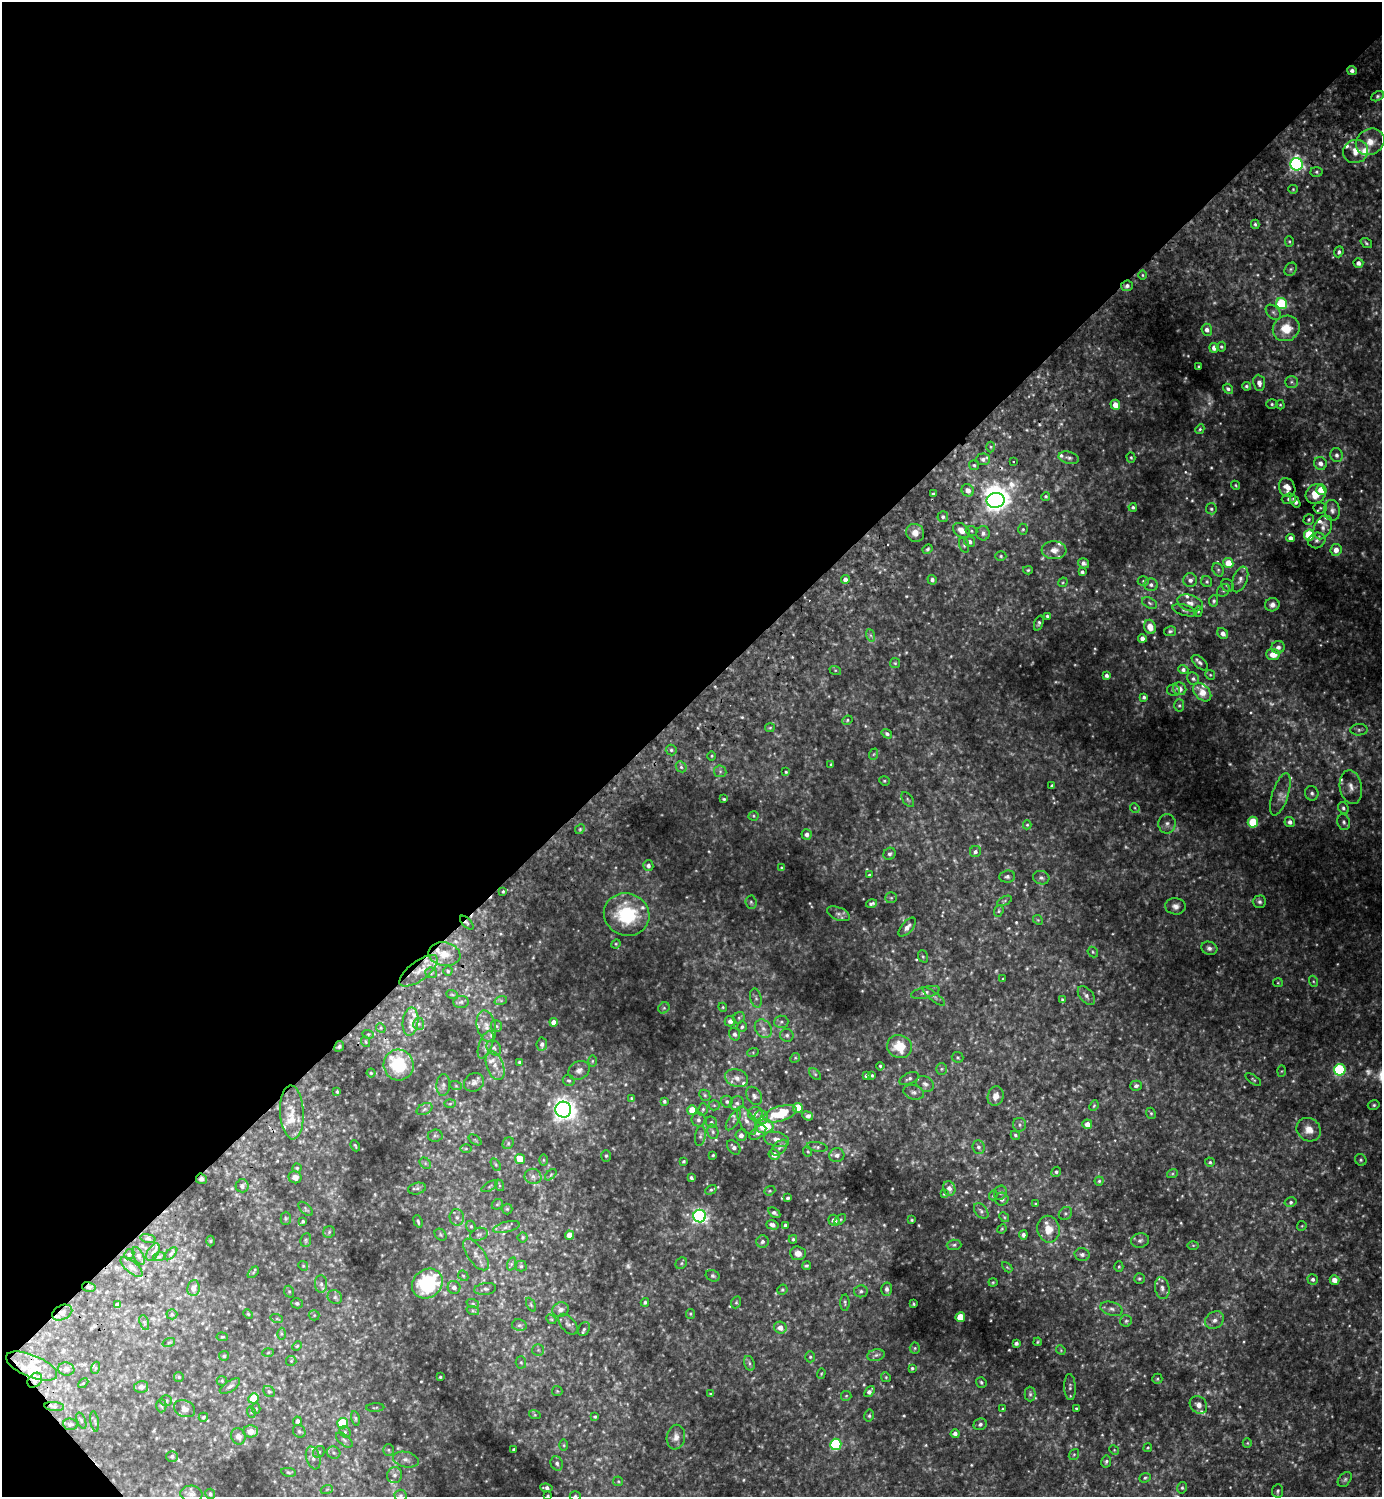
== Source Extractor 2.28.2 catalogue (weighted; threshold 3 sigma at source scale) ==
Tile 5 of 4 x 4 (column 1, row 2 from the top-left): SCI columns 202-1581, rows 3037-4531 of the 6065 x 6072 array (HDU 1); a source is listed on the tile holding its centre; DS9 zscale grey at full resolution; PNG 1384 x 1499 px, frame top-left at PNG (2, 2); each listed source drawn as its Kron ellipse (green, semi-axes under 4 px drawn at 4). Shown black and unused: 47% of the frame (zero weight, under 2 of 3 exposures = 3% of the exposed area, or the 3 px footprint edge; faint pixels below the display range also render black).
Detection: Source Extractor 2.28.2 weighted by HDU 2 'WHT'; one run over the whole footprint, this tile lists its part. Background 0.15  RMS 0.018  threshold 0.0827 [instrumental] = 3 sigma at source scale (4.5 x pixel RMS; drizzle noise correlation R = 1.50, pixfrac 1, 0.05/0.05 arcsec/px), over >= 5 px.
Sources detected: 689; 52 too faint to see at this stretch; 1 inside a brighter object's white glare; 2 cosmic-ray / hot-pixel residue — neither listed nor drawn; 32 inside a brighter listed object's ellipse — not listed separately; of the other 602, all 500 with FLUX_AUTO >= 1.96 (the completeness limit of this list) listed and drawn (102 fainter detections not listed), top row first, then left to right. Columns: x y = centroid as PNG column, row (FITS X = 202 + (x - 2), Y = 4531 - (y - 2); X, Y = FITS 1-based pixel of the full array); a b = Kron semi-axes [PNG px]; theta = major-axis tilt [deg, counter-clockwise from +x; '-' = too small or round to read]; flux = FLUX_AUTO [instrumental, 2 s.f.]
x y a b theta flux
1352 70 5 4 - 6.6
1377 96 7 4 28 3.8
1370 142 15 12 32 25
1356 151 12 11 - 22
1296 164 6 6 - 500
1316 172 6 5 - 3.6
1293 189 4 4 - 2.3
1255 224 4 3 - 3.5
1289 241 5 4 - 2.4
1366 243 6 4 -37 3
1339 252 5 4 - 4.3
1358 263 5 4 - 8.4
1291 269 7 5 53 3.7
1143 275 5 3 - 2.2
1127 286 6 5 - 6.5
1282 304 6 5 - 140
1273 312 9 6 -45 5
1286 328 14 12 30 41
1207 330 6 5 - 7.6
1221 347 5 5 - 3.2
1214 348 5 4 - 10
1198 366 3 3 - 2.1
1291 382 6 6 - 4.5
1259 383 8 6 -83 11
1246 386 4 4 - 3.7
1228 389 5 4 - 4.9
1272 404 5 5 - 3.4
1115 405 5 5 - 21
1280 405 4 4 - 2
1200 429 5 4 - 2.6
991 447 5 3 - 2.4
1337 455 7 6 - 7
1069 458 10 6 -13 6.8
1131 458 5 4 - 2.6
983 459 7 6 - 6.5
1013 462 3 3 - 4.2
1320 463 6 6 - 11
974 465 5 5 - 3.2
1236 485 5 4 - 2.4
1287 488 10 8 -65 16
968 490 6 6 - 13
1321 490 5 5 - 31
933 494 3 3 - 2.6
1316 494 10 9 - 30
1046 496 4 4 - 2.6
1289 499 7 5 3 4.8
996 500 9 7 5 1100
1295 502 6 3 -55 6.4
1133 507 4 4 - 3.7
1320 508 7 6 - 3.6
1211 509 5 5 - 3.5
1332 510 10 8 -83 8.8
943 517 5 5 - 5.2
1309 519 5 5 - 3.4
1323 527 12 8 64 13
1023 529 6 4 89 2.7
961 530 9 6 -35 17
971 531 6 5 - 3.1
915 533 9 8 - 15
983 533 7 7 - 6.8
1309 535 5 5 - 120
1291 538 4 4 - 9.6
1317 540 9 7 25 7.8
970 542 5 5 - 6.5
964 545 8 4 -75 3.4
927 549 5 3 - 3.3
1054 550 12 9 -4 15
1336 550 6 5 - 16
1001 556 5 5 - 3.2
1084 563 6 5 - 5.3
1228 563 5 5 - 34
1028 570 5 4 - 2.4
1218 570 7 5 -69 4.1
1082 572 4 3 - 4.1
845 579 4 4 - 9.2
1240 579 13 7 69 9.1
932 580 5 4 - 4.6
1190 580 7 7 - 8.3
1143 581 5 5 - 3
1063 582 5 4 - 2.1
1207 582 6 5 - 3.6
1151 585 7 6 - 6.3
1228 585 7 5 -43 4.7
1223 590 7 5 45 4.1
1214 601 5 4 - 3.8
1150 603 8 5 -28 4.5
1190 603 13 8 -19 12
1272 605 7 6 - 8.6
1185 610 12 5 -16 5.5
1198 611 5 4 - 2.2
1047 616 3 3 - 2.6
1039 623 8 4 69 4
1150 627 7 5 -71 22
1170 631 6 5 - 3.7
1223 633 6 5 - 9
870 635 6 4 -71 3.9
1142 638 4 4 - 9.5
1278 647 6 6 - 8.6
1273 655 7 5 -5 24
895 663 5 5 - 2.6
1200 663 10 5 -42 5.6
835 670 6 4 -18 2.2
1183 670 5 4 - 5.6
1106 675 3 3 - 5.1
1210 675 5 4 - 2.4
1193 679 6 5 - 4.5
1180 689 7 6 - 12
1173 690 6 5 - 3.7
1202 692 10 7 -46 24
1144 697 4 4 - 3.7
1179 705 6 5 - 3.2
847 720 5 4 - 2.6
770 728 5 4 - 2.3
1359 730 8 5 4 5.1
887 734 5 4 - 4.6
671 750 5 5 - 4
874 754 6 3 70 2.5
712 756 4 3 - 2
831 764 3 3 - 2.2
681 767 6 5 - 3.9
720 771 6 6 - 3.9
786 772 4 4 - 2.4
884 781 5 4 - 2.4
1052 786 3 3 - 3.2
1351 787 17 11 -79 17
1312 793 7 6 - 5
1280 794 22 8 72 16
724 799 3 3 - 2.6
908 799 8 5 -53 3.4
1135 808 5 4 - 2.1
1343 808 6 5 - 4.7
753 816 5 4 - 2.4
1253 822 5 5 - 91
1290 822 5 5 - 7.2
1344 822 8 6 -75 4.9
1167 824 10 8 89 8.6
1027 825 4 4 - 2.5
580 829 5 4 - 2.8
807 834 5 5 - 7.2
975 852 6 5 - 4.9
890 854 6 5 - 5.2
648 866 5 5 - 6.1
781 868 4 4 - 2.2
869 875 4 3 - 2.5
1007 876 8 6 5 5
1041 878 8 6 -17 5.7
503 891 4 3 - 2.5
891 898 6 5 - 3.4
1004 901 8 4 27 2.8
751 902 6 5 - 3.9
1259 902 6 6 - 5.3
871 904 5 3 - 4.3
1175 906 10 8 -6 9.5
999 911 6 4 70 2.6
627 914 23 21 -22 110
838 914 12 6 -22 7.1
1038 920 5 4 - 2.1
467 923 9 4 -45 3.9
907 927 11 5 49 10
616 944 5 4 - 2.2
1209 948 8 6 -20 6.7
1093 952 6 4 -48 2.9
444 954 16 11 -10 31
923 956 6 5 - 2.9
419 971 23 9 37 31
448 971 4 4 - 2.9
431 973 6 5 - 4.3
1003 979 3 3 - 2.4
1313 981 6 4 -71 2.7
1278 983 5 4 - 2.1
925 992 14 5 14 7.8
452 994 6 3 -20 2.6
1086 996 11 6 -51 8.2
934 997 14 4 -38 5.3
756 998 10 5 -76 5.7
1062 999 3 3 - 2.3
501 1000 6 4 18 3.3
461 1002 7 6 - 6.3
723 1007 4 4 - 2.1
664 1008 6 5 - 3
739 1018 6 5 - 3.6
730 1021 5 5 - 8
411 1022 14 8 84 17
554 1022 4 4 - 11
781 1022 7 6 - 5.1
419 1024 6 5 - 4.7
486 1026 16 9 -77 17
496 1026 6 5 - 3.4
742 1027 5 4 - 3.5
381 1028 5 4 - 3.1
763 1029 10 7 -52 9.8
368 1034 6 3 -17 2.6
735 1034 6 5 - 5.4
787 1035 6 6 - 5.2
366 1042 5 3 - 2.1
542 1044 7 5 84 5.9
486 1045 14 6 69 9.9
339 1046 5 4 - 4.2
899 1047 12 11 - 49
494 1048 8 6 -48 5.2
753 1052 6 4 19 2.3
958 1057 6 5 - 2.8
795 1058 5 4 - 2.3
592 1061 5 4 - 2.2
519 1062 3 3 - 2.3
399 1065 15 15 - 97
495 1066 15 8 -70 17
880 1066 4 3 - 2.5
942 1069 6 5 - 3.2
579 1070 11 9 30 9.6
1340 1070 6 5 - 220
1281 1071 6 4 88 2.1
371 1073 4 4 - 2.7
815 1074 7 4 -45 3.3
872 1075 4 3 - 2.3
866 1076 4 3 - 4.6
737 1078 12 8 -21 13
909 1079 10 5 24 5.6
1253 1079 9 4 -36 2.8
569 1081 6 5 - 3.6
474 1082 10 9 - 9
925 1084 9 7 -32 7.4
443 1085 11 6 88 7.2
456 1086 6 4 -19 2.6
1136 1086 6 5 - 5.6
337 1092 3 3 - 2.9
914 1092 10 7 -17 7.3
705 1095 6 5 - 3.2
754 1096 10 7 -56 7.4
996 1096 10 8 72 15
631 1098 3 3 - 2
664 1101 3 3 - 3.3
727 1102 6 6 - 4.8
737 1103 7 6 - 5.6
450 1104 6 4 2 2.5
714 1105 5 5 - 2.6
1374 1105 6 4 15 3.3
1094 1106 5 4 - 2.4
798 1108 5 5 - 50
424 1109 8 5 27 4.9
703 1109 6 5 - 3.2
563 1110 8 8 - 1300
692 1110 5 4 - 38
292 1112 27 12 -87 36
1151 1113 6 4 -68 2.9
755 1114 7 6 - 8.5
780 1114 17 7 18 82
808 1116 5 4 - 6.4
761 1117 7 6 - 13
698 1120 7 7 - 6
733 1120 12 5 59 5.6
747 1121 15 7 -62 14
711 1122 6 5 - 4
1087 1124 5 5 - 15
1019 1125 7 6 - 5
765 1126 9 7 2 50
1309 1130 13 11 -37 19
713 1132 7 5 -76 4.5
758 1133 9 5 36 8.5
741 1135 5 5 - 8.5
1015 1135 5 4 - 3.3
435 1136 7 6 - 4.1
700 1136 10 5 81 5
776 1139 13 7 -13 14
475 1140 7 4 -37 2.4
508 1143 6 5 - 3.1
355 1146 6 2 -66 2.3
734 1147 8 5 -49 7.2
817 1147 10 5 -9 4.5
978 1147 7 6 - 5.6
779 1148 9 6 44 6.3
466 1149 6 4 0 2.4
808 1151 5 4 - 2.7
774 1154 5 5 - 15
713 1155 3 3 - 2
837 1155 7 7 - 8.3
606 1156 6 5 - 2.8
520 1159 5 5 - 35
543 1160 6 4 -90 2.2
1361 1160 6 5 - 3.3
684 1161 3 3 - 2.6
1210 1162 5 4 - 3.2
425 1163 6 5 - 3.3
496 1165 7 4 -59 2.7
297 1168 4 4 - 2.4
1056 1172 5 4 - 3.5
1172 1174 5 3 - 2
551 1175 7 4 45 3.1
533 1176 8 7 - 7.6
295 1177 6 6 - 11
691 1178 4 3 - 3.8
201 1179 5 5 - 5.8
1099 1181 4 4 - 3
499 1185 6 4 -72 2.6
242 1186 6 6 - 6.9
489 1186 9 4 30 3.2
417 1188 9 5 12 5.6
949 1188 7 6 - 9
711 1190 6 4 29 3.1
770 1191 6 4 20 2.4
1000 1193 7 6 - 4.6
944 1194 4 4 - 2.2
993 1195 5 4 - 2.5
788 1198 3 3 - 3.8
1002 1199 6 6 - 6.1
1291 1202 6 5 - 4.4
497 1204 6 5 - 2.8
1036 1204 3 3 - 2.2
306 1209 9 4 -44 3.3
507 1209 5 5 - 2.7
981 1211 9 6 -51 5.1
774 1213 7 4 -32 5.1
1065 1213 7 6 - 4.4
700 1216 6 6 - 550
457 1217 8 7 - 7.6
1004 1217 5 4 - 2.5
286 1218 6 5 - 2.9
834 1220 6 5 - 12
840 1220 7 4 40 2.9
912 1220 3 3 - 2.3
303 1221 3 3 - 2.5
418 1221 6 3 -70 3.3
772 1225 6 4 -15 7.1
785 1225 4 3 - 4.4
471 1226 6 4 -68 3
1302 1226 5 4 - 2
506 1227 13 5 14 7.5
1002 1229 5 4 - 2
1048 1229 13 11 -80 27
329 1232 6 6 - 3.3
479 1234 9 6 18 5.9
440 1235 6 5 - 2.9
570 1235 4 4 - 26
1023 1235 4 4 - 5.9
522 1237 5 5 - 2.8
148 1238 8 4 -9 3.7
793 1239 4 3 - 2.7
306 1240 7 5 80 3.4
1140 1240 9 7 16 6.3
210 1241 5 3 - 2
762 1242 6 6 - 5.8
954 1245 7 5 1 3.7
1193 1245 6 4 0 2.3
153 1252 9 5 61 6.8
798 1253 8 7 - 13
129 1254 6 4 43 2.9
171 1254 8 3 45 3
476 1254 18 8 -54 15
1082 1255 7 6 - 6.1
138 1256 9 5 -63 4.7
159 1257 6 4 20 3.1
681 1263 6 5 - 3.3
511 1264 7 4 71 3.1
303 1266 5 4 - 2.2
521 1266 5 5 - 3.2
806 1266 4 4 - 3
132 1267 14 5 -40 9.2
1007 1267 6 3 -45 2.2
1119 1267 5 4 - 2.7
253 1272 7 4 46 2.7
463 1276 6 4 -44 2.6
713 1276 7 5 -26 4.3
1139 1278 5 5 - 3
1313 1279 5 5 - 5.2
1334 1280 5 4 - 13
993 1282 4 4 - 2.1
321 1284 9 6 90 6.3
427 1284 16 14 41 180
89 1287 7 5 -15 4.4
454 1287 6 6 - 7.9
193 1288 8 6 82 11
1162 1288 11 7 -79 9.1
485 1289 11 6 8 5.8
887 1289 7 5 -86 6.1
782 1290 5 4 - 3
861 1291 7 6 - 5.3
289 1292 6 5 - 3
335 1297 7 6 - 5.8
645 1302 4 4 - 3.2
736 1302 6 4 69 2.8
297 1303 6 5 - 4.3
845 1303 8 4 -89 3.3
473 1304 6 4 -19 2.8
914 1304 3 2 - 2
117 1305 4 4 - 6.2
531 1305 7 4 -63 2.8
1111 1309 11 6 -17 7.9
560 1310 8 7 - 9.2
473 1311 6 4 -18 3.2
62 1313 10 7 24 9.3
172 1314 5 5 - 2.5
248 1314 5 4 - 2.4
690 1314 5 4 - 2.4
314 1315 5 5 - 2.5
960 1317 5 5 - 63
277 1319 6 4 -18 2.5
551 1319 5 4 - 2.4
1214 1320 10 8 37 9.9
1126 1321 6 5 - 4.1
144 1323 8 4 -72 3.1
568 1324 12 7 -49 7.5
519 1325 7 5 -12 4.6
780 1328 6 6 - 14
584 1329 7 5 62 4.1
281 1334 6 4 -90 3.4
222 1337 6 4 -5 2.1
169 1342 6 4 20 2.3
1038 1342 4 3 - 2.2
1016 1343 4 4 - 5.4
297 1346 5 4 - 2.3
915 1348 5 5 - 2.6
538 1350 6 6 - 4.3
1061 1350 5 4 - 2
268 1352 6 4 3 2.4
876 1355 9 5 11 5.3
224 1356 5 5 - 3.3
810 1357 5 5 - 3.1
291 1361 5 5 - 2.3
521 1362 6 5 - 3.2
749 1363 8 5 -73 3.9
32 1366 27 11 -22 38
95 1368 6 4 71 2.5
912 1368 4 3 - 2.8
66 1369 8 6 -10 7.8
821 1373 5 4 - 2.1
179 1377 5 4 - 2.3
440 1377 3 3 - 2.2
886 1377 5 4 - 2.4
1157 1379 5 5 - 2.6
35 1380 8 6 48 7.6
222 1381 5 5 - 2.7
981 1382 6 5 - 3.6
83 1383 6 4 44 2
230 1386 11 5 33 6.7
141 1387 7 6 - 8.7
1070 1387 13 6 -87 5.8
269 1391 6 5 - 3.5
557 1391 5 5 - 2.5
869 1391 6 4 51 7.2
710 1394 4 3 - 2
1030 1394 7 5 -90 4.3
846 1396 5 5 - 2.5
253 1398 5 5 - 41
166 1401 6 5 - 3.2
1198 1405 10 8 -49 9.6
54 1406 10 4 -7 5.1
161 1406 7 5 -89 3
375 1408 9 3 3 2.1
1076 1408 4 3 - 2.3
185 1409 11 8 -21 11
256 1409 5 4 - 2.2
1003 1409 4 3 - 2.1
251 1412 6 3 -72 2
535 1415 6 4 -18 2.1
869 1416 6 5 - 3.6
203 1417 4 4 - 3.5
595 1417 4 4 - 2.6
355 1418 7 4 -78 3
81 1421 8 4 -69 2.8
297 1421 4 4 - 4.3
95 1422 10 3 -81 2.8
343 1423 5 5 - 100
70 1424 7 5 -7 3.8
980 1424 7 5 21 5.3
251 1431 7 6 - 16
299 1431 7 6 - 3.8
345 1432 6 5 - 3.1
955 1434 4 4 - 5
238 1436 8 7 - 11
676 1437 12 9 79 14
344 1440 10 5 -40 4.5
1247 1443 5 4 - 2.2
836 1444 5 5 - 210
564 1445 5 3 - 2.1
1148 1448 4 3 - 2.1
514 1449 3 3 - 2.4
388 1450 6 5 - 3.4
1114 1450 5 4 - 2.2
319 1452 6 5 - 3
333 1453 7 6 - 5.3
1074 1454 6 4 52 2.4
172 1456 6 5 - 5
313 1458 12 7 -73 9.3
406 1460 13 7 -12 9.8
1106 1461 6 5 - 3.9
557 1463 7 6 - 5.2
289 1472 7 4 -9 2.8
395 1475 8 7 - 8.1
1145 1478 6 4 24 3.1
1345 1479 8 6 50 4.5
618 1481 5 4 - 2.5
546 1488 6 3 -8 5.1
1182 1488 6 4 77 3.4
327 1489 6 4 19 2.1
1278 1491 7 5 83 4.3
191 1494 11 8 -6 9.7
210 1494 5 5 - 3.5
401 1495 6 6 - 3.3
548 1496 3 2 - 2.3
575 1496 5 5 - 3.2
Overlapping masked pixels (flux is a lower limit): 9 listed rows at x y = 1127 286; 467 923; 444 954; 419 971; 339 1046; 201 1179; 89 1287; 62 1313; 35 1380
Isophote crosses this tile's border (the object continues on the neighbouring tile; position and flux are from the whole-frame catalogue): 5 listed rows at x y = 1182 1488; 191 1494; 401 1495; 548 1496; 575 1496